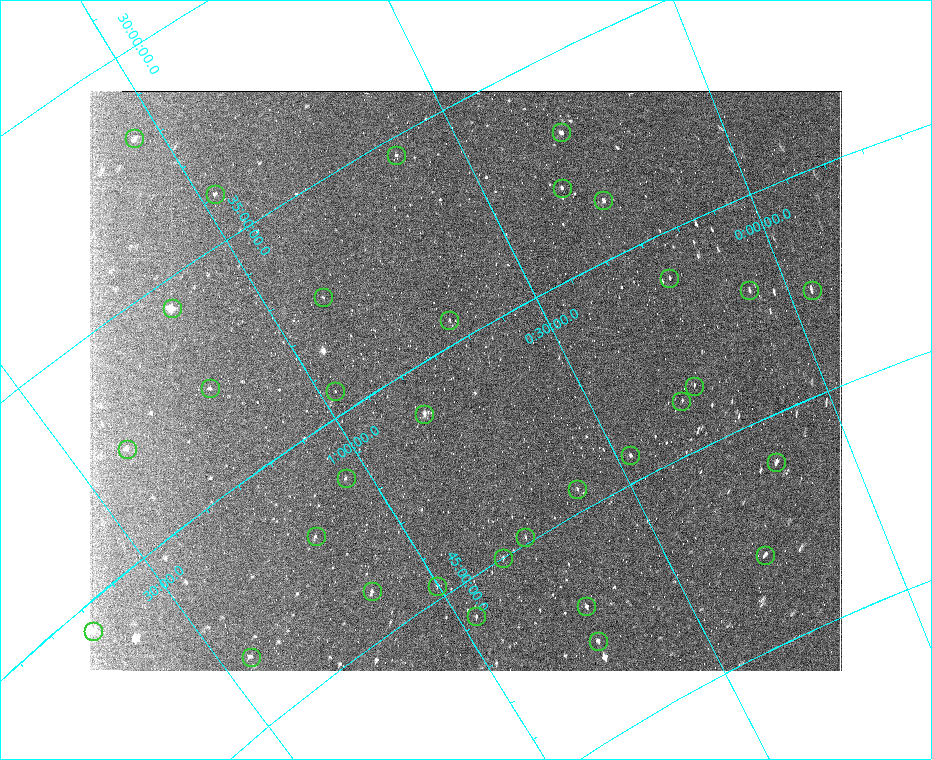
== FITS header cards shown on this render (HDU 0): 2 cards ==
NAXIS1  =                  752
NAXIS2  =                  580

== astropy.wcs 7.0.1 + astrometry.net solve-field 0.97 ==
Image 752 x 580 px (HDU 0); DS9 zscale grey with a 90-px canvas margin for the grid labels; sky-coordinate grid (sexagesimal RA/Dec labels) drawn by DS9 from the SOLVED WCS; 33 Tycho-2 reference stars matched to detected sources circled (green)
Header WCS: none
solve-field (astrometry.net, Tycho-2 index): SOLVED blind (the file carries no WCS)
Solved WCS: RA---TAN-SIP/DEC--TAN-SIP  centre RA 00:43:01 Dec +40:54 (10.76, +40.91 deg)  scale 89 x 85.7 arcsec/px (non-square pixels)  FOV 1115.7' x 828.4'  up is -150 deg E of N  parity flipped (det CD > 0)
(file carries no celestial WCS; the grid is the blind solution)
Tycho-2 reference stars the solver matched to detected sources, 33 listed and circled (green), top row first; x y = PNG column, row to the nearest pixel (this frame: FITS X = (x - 90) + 1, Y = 580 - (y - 91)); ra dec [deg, ICRS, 3 dp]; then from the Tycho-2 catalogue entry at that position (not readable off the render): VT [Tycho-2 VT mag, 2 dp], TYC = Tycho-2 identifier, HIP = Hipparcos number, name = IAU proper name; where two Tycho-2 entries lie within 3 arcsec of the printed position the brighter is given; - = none
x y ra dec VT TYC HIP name
561 132 4.582 +36.785 4.51 2273-2081-1 1473 -
134 138 15.705 +31.804 5.49 2277-843-1 4889 -
396 155 9.338 +35.400 5.53 2283-542-1 2942 -
562 188 5.280 +37.969 5.21 2783-2251-1 1686 -
215 194 14.559 +33.951 6.09 2285-553-1 4552 -
603 200 4.273 +38.682 4.61 2782-2251-1 1366 -
669 278 3.378 +41.035 5.74 2786-2020-1 1086 -
749 290 1.152 +42.093 6.16 2789-1809-1 365 -
812 290 359.265 +42.658 6.10 3241-2326-1 118071 -
323 297 13.368 +37.418 6.18 2288-145-1 4185 -
172 308 17.433 +35.621 2.24 2286-1329-1 5447 Mirach
449 320 10.280 +39.459 5.40 2801-2091-1 3231 -
694 386 4.090 +43.595 6.16 2794-1917-1 1302 -
210 388 17.793 +37.724 5.77 2800-766-1 5550 -
335 391 14.541 +39.475 6.67 2802-1218-1 4542 -
681 401 4.676 +43.791 6.08 2794-1709-1 1501 -
424 414 12.454 +41.079 4.50 2801-2090-1 3881 -
127 449 20.919 +37.715 5.62 2813-2103-1 6514 -
630 455 7.057 +44.394 5.18 2795-2706-1 2225 -
776 462 2.580 +46.072 5.07 3246-880-1 841 -
346 478 15.726 +41.345 5.95 2807-2079-1 4903 -
577 489 9.194 +44.489 5.32 2796-2404-1 2900 -
316 536 17.578 +42.081 5.73 2808-2070-1 5493 -
525 537 11.545 +44.862 6.01 2809-1146-1 3604 -
765 555 4.288 +47.947 5.84 3251-1320-1 1372 -
503 558 12.576 +45.002 6.12 3262-353-1 3919 -
437 586 15.015 +44.713 6.04 2811-2322-1 4675 -
372 591 17.004 +43.942 5.05 2811-2324-1 5317 -
586 606 10.867 +47.025 4.97 3253-1987-1 3414 -
476 616 14.415 +45.839 6.20 3263-2179-1 4501 -
93 631 25.145 +40.577 4.94 2819-2290-1 7818 -
598 641 11.109 +47.864 5.63 3253-812-1 3478 -
251 657 21.578 +43.458 6.03 2825-2668-1 6711 -